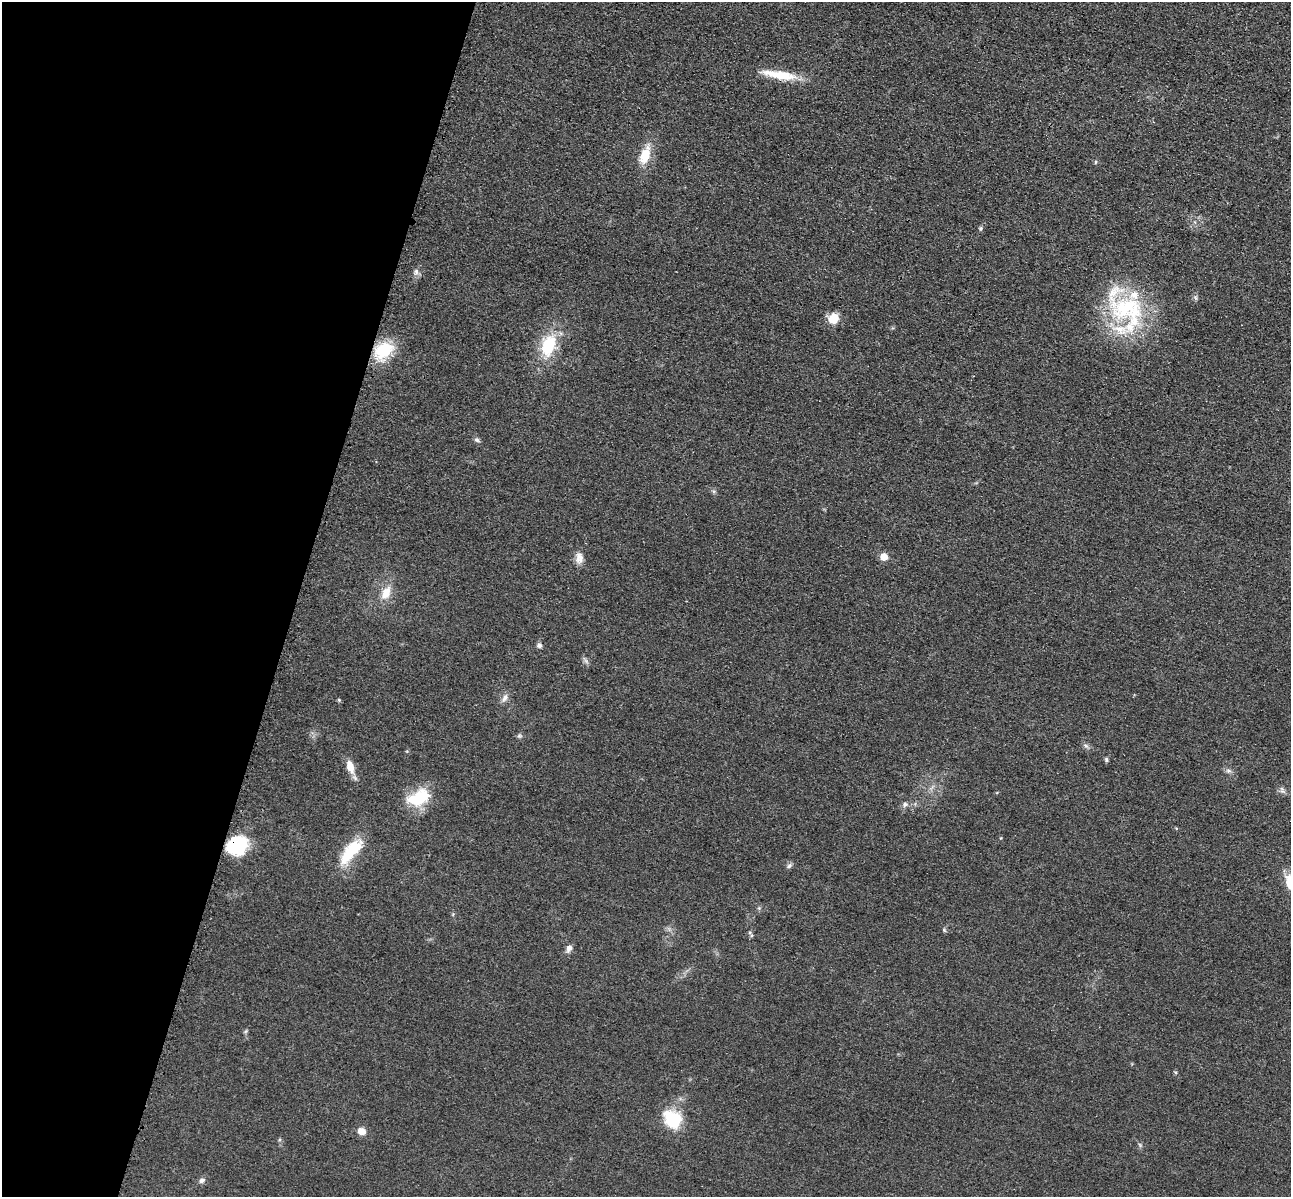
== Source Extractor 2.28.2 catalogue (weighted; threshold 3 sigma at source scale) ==
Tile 9 of 4 x 4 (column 1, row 3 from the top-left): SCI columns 173-1461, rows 1591-2785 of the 5350 x 5365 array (HDU 1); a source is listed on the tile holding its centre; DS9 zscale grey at full resolution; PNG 1293 x 1199 px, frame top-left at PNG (2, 2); no overlay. Shown black and unused: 23% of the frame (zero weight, under 3 of 4 exposures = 9% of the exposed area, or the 3 px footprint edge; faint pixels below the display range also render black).
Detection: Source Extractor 2.28.2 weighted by HDU 2 'WHT'; one run over the whole footprint, this tile lists its part. Background 0.0484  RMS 0.0086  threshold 0.0389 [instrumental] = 3 sigma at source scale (4.5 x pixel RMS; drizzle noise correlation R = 1.50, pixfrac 1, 0.05/0.05 arcsec/px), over >= 5 px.
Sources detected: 35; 2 inside a brighter listed object's ellipse — not listed separately; the other 33 listed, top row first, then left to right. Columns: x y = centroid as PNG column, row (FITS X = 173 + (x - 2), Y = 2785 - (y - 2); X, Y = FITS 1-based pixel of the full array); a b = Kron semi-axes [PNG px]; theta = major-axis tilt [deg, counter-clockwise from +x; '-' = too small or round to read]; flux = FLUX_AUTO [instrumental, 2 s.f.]
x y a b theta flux
779 75 43 10 -9 25
645 155 21 11 71 18
1095 162 6 3 70 0.87
980 229 6 4 88 1.3
416 272 10 6 83 3.2
1127 311 60 42 -47 99
833 318 8 8 - 20
548 345 22 14 73 38
384 351 25 17 42 33
477 440 8 5 -27 1.8
884 557 5 5 - 15
579 558 15 10 -85 6.3
386 593 18 11 66 12
539 645 7 6 - 2.6
505 698 12 7 61 4.1
339 700 5 4 - 0.94
519 736 7 5 11 1.5
1086 746 8 4 -19 1.7
1106 760 6 5 - 1.4
350 767 17 9 -71 9.8
1228 771 8 5 -7 2.2
1282 790 12 5 -52 2.6
419 797 25 15 26 37
905 804 7 7 - 2.7
236 845 21 17 36 50
352 850 32 12 49 36
789 866 8 6 56 2.2
944 930 6 4 -71 1.1
569 948 10 7 64 3.8
1176 1072 5 5 - 1.2
672 1119 22 18 -49 33
361 1131 9 7 -26 6.9
202 1180 8 6 20 2.8
Overlapping masked pixels (flux is a lower limit): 1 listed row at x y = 236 845